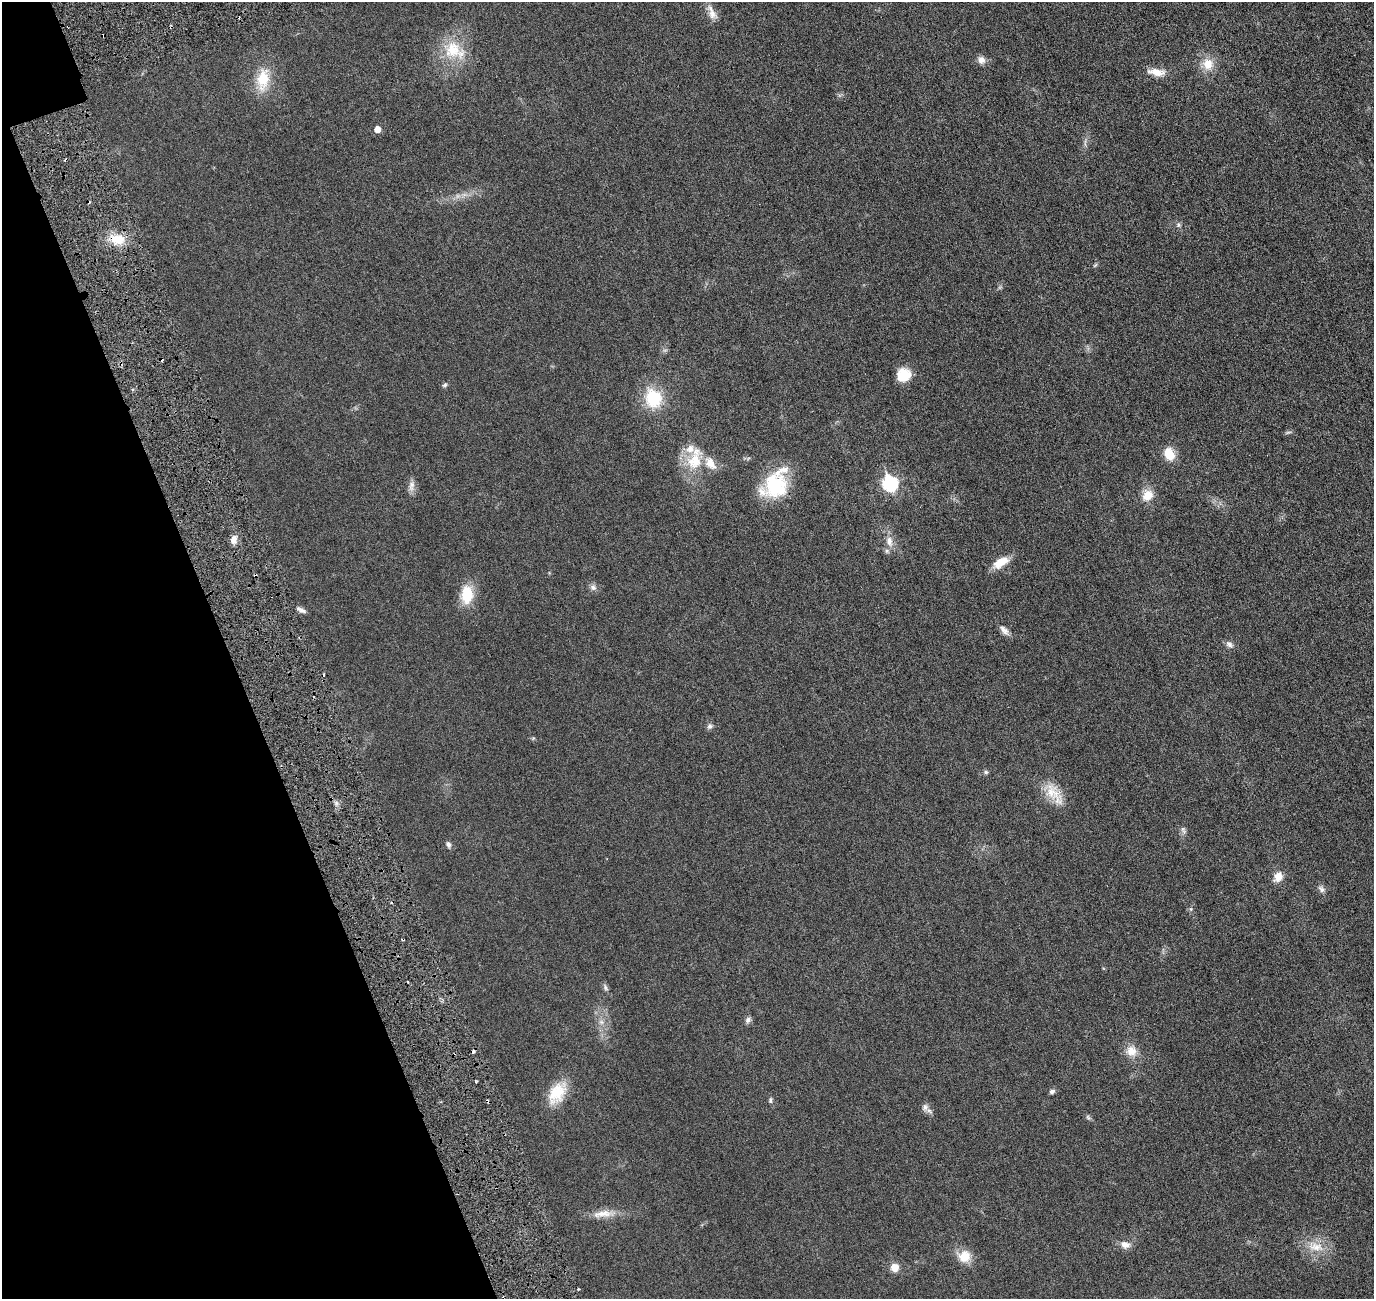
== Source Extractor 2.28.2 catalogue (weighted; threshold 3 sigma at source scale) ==
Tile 5 of 4 x 4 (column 1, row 2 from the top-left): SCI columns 70-1441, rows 2772-4068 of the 5618 x 5643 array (HDU 1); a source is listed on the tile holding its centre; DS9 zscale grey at full resolution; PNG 1376 x 1301 px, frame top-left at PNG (2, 2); no overlay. Shown black and unused: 17% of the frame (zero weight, under 3 of 6 exposures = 1% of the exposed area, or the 3 px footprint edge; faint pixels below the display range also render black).
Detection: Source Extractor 2.28.2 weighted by HDU 2 'WHT'; one run over the whole footprint, this tile lists its part. Background 0.0277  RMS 0.0043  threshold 0.0176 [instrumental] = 3 sigma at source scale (4.09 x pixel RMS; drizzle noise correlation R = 1.36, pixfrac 0.8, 0.05/0.05 arcsec/px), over >= 5 px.
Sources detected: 65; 1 too faint to see at this stretch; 8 cosmic-ray / hot-pixel residue — not listed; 3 inside a brighter listed object's ellipse — not listed separately; the other 53 listed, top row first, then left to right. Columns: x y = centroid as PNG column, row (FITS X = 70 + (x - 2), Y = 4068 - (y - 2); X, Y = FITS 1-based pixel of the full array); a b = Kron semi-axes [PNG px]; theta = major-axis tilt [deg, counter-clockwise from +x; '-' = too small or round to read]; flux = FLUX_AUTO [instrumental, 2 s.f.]
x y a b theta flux
712 13 23 8 -65 3
454 50 33 23 -29 13
981 60 10 9 - 2.1
1208 64 15 14 - 5.4
1156 72 23 9 -7 4.3
263 79 25 14 82 11
377 129 5 5 - 3
1085 143 13 3 90 0.8
1178 225 8 5 -84 0.78
117 239 21 13 -5 7.2
1095 265 7 4 37 0.47
161 359 4 3 - 0.6
903 375 16 15 - 6.7
445 385 7 6 - 0.7
653 398 21 18 -74 15
1288 432 9 3 13 0.59
1169 454 14 10 -64 6.2
694 461 27 21 55 12
890 483 8 7 - 55
411 486 16 7 79 2.1
775 486 35 28 29 21
1147 495 14 12 52 4.7
234 539 10 8 72 2.2
889 541 16 9 -81 3.4
1000 562 21 10 32 5.2
593 587 9 8 - 1.3
467 595 18 12 87 11
301 610 12 5 -27 1.3
1004 630 16 7 -47 1.9
1229 644 11 7 -34 1.4
710 726 9 6 68 1
986 772 6 5 - 0.68
1052 793 27 18 -52 8.2
1183 830 11 5 -71 1
448 844 8 6 -62 1.1
1278 877 13 10 60 3.4
1321 889 10 7 -44 1.3
1191 909 6 4 72 0.5
605 987 10 6 -68 0.94
748 1020 9 7 55 1.1
601 1022 7 6 - 1.3
1131 1051 15 14 - 4.4
1052 1091 7 5 24 0.95
557 1093 29 17 57 9.9
770 1100 8 5 85 0.68
925 1107 9 8 - 1.6
1088 1117 8 5 -62 0.68
603 1214 32 9 6 4.9
1125 1245 13 9 -13 2.6
1316 1247 23 13 -7 6.6
964 1256 14 14 - 5.9
895 1267 8 8 - 3.6
578 1289 3 3 - 0.39
Overlapping masked pixels (flux is a lower limit): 2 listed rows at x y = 117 239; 161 359